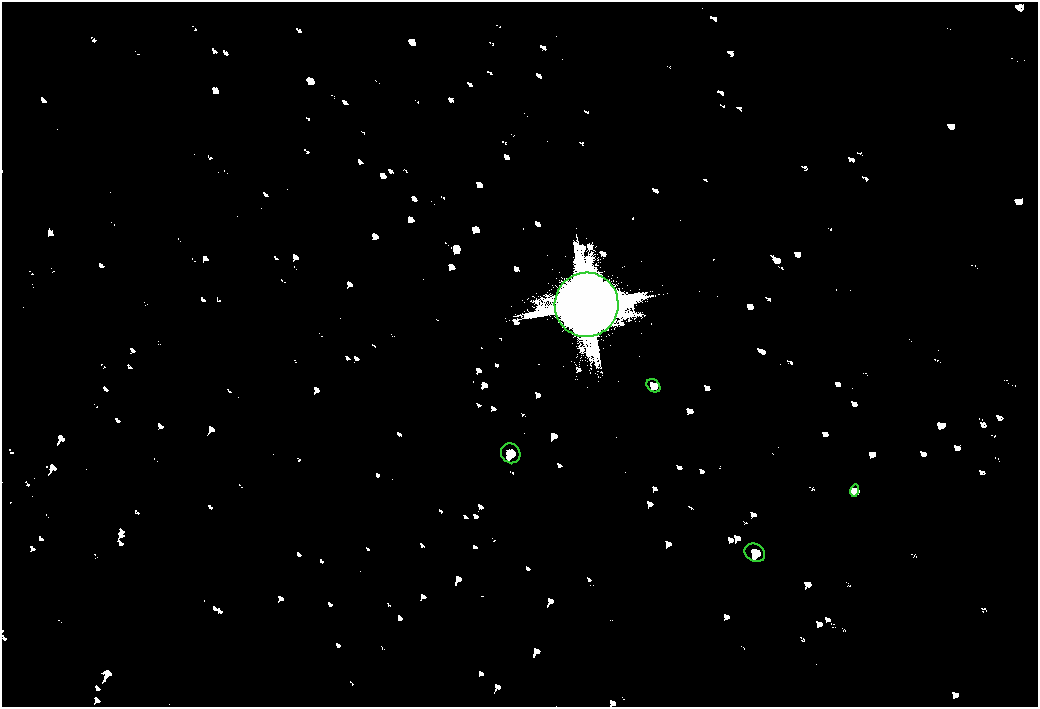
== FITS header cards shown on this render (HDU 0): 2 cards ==
NAXIS1  =                 2072
NAXIS2  =                 1410

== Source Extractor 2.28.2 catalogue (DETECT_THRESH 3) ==
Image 2072 x 1410 px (HDU 0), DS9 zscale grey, zoomed out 1/2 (1 PNG px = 2 x 2 image px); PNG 1040 x 709 px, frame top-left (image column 1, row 1410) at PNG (2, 2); each listed source drawn as its Kron ellipse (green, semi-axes under 4 px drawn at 4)
Background 80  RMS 28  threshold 83.1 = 3 sigma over >= 5 px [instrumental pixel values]
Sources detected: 5; all 5 listed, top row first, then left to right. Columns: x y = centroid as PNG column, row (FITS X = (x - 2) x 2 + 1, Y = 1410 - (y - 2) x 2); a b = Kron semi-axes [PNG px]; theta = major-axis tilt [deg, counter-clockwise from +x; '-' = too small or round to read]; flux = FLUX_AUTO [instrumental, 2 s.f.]
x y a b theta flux
587 305 32 32 - 450000
653 386 7 5 -41 15000
511 453 10 9 - 35000
855 491 6 4 77 11000
755 553 11 8 -31 35000